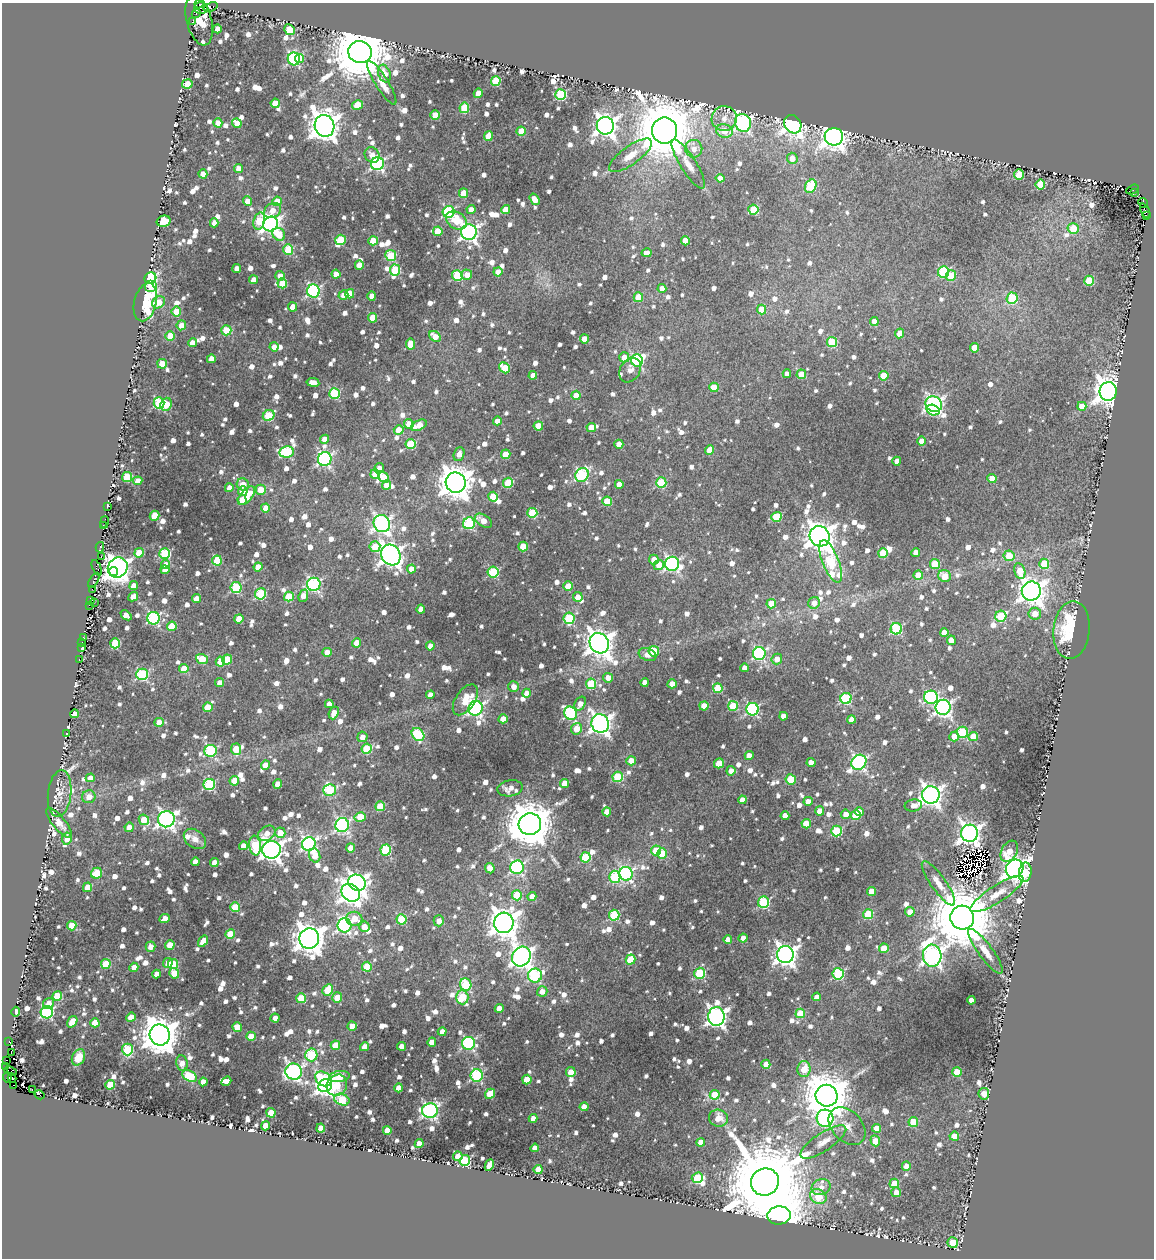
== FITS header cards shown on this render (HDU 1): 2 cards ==
NAXIS1  =                 1152
NAXIS2  =                 1256

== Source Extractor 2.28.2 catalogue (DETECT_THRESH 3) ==
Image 1152 x 1256 px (HDU 1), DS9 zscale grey, 1 PNG px = 1 image px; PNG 1156 x 1260 px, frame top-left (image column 1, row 1256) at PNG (2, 3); each listed source drawn as its Kron ellipse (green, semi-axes under 4 px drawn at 4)
Background 0.112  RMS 0.013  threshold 0.0389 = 3 sigma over >= 5 px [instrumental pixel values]
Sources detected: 1556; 10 with non-positive FLUX_AUTO (blend fragments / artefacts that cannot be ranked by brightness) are neither listed nor drawn; of the other 1546, the 500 brightest by FLUX_AUTO listed and drawn (1046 fainter detections omitted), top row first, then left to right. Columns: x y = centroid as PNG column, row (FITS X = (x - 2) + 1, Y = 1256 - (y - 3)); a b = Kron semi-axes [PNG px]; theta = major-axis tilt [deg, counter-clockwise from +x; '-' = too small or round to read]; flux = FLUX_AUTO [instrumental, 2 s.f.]
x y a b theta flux
199 4 4 2 - 65
211 7 7 4 21 19
201 8 6 6 - 160
196 14 5 3 - 100
199 20 25 12 -75 64
193 22 3 3 - 140
217 29 4 4 - 8.4
289 30 6 5 - 28
360 52 12 11 - 7500
294 59 6 6 - 140
300 59 4 4 - 15
384 74 9 6 -71 9.9
496 81 5 4 - 49
382 83 25 6 -58 11
187 84 5 4 - 14
478 93 4 4 - 14
561 95 5 5 - 84
275 103 4 4 - 18
357 105 5 5 - 19
464 108 5 5 - 38
435 115 4 4 - 12
724 119 12 12 - 11
218 123 4 4 - 8
237 123 5 4 - 8.2
743 123 9 8 - 230
793 124 10 8 -54 450
324 126 11 9 -68 1400
605 126 9 8 - 600
665 130 13 12 - 7700
521 131 4 4 - 20
724 131 8 6 -15 17
488 136 5 4 - 13
834 137 9 9 - 810
694 149 9 8 - 8.7
372 155 8 7 - 8.3
630 155 25 9 36 13
792 158 5 5 - 9.6
377 164 6 6 - 180
688 164 28 8 -58 12
238 168 4 4 - 7.1
203 174 4 4 - 12
1019 175 5 5 - 26
720 178 4 4 - 8.1
1040 184 5 4 - 41
811 186 7 5 60 62
1133 190 6 3 29 130
1135 192 3 3 - 63
464 193 5 4 - 22
535 199 6 4 -56 9.4
247 201 5 4 - 7.6
277 201 5 4 - 20
1143 203 5 2 - 49
471 209 4 4 - 7
506 210 4 4 - 15
753 210 5 5 - 40
272 211 9 7 33 11
1145 211 8 3 -64 260
449 212 6 6 - 120
1146 215 3 2 - 57
456 220 11 8 -32 23
163 221 7 5 14 30
259 221 9 5 74 37
214 223 4 4 - 8.2
270 224 8 7 - 380
1073 228 5 5 - 24
438 231 5 4 - 25
469 232 8 7 - 370
279 234 7 6 - 18
340 240 5 5 - 39
373 241 5 4 - 21
685 241 4 4 - 17
288 249 5 5 - 43
646 253 5 4 - 8.1
391 256 5 5 - 48
359 265 5 4 - 11
237 268 4 4 - 7.9
395 270 5 5 - 58
498 272 4 4 - 9
943 272 6 5 - 74
336 274 4 4 - 10
457 275 5 5 - 60
467 275 5 5 - 9.4
280 276 5 5 - 7.6
951 276 5 5 - 22
150 278 6 5 - 120
254 280 4 4 - 10
1089 281 5 5 - 36
282 283 5 5 - 28
151 286 6 6 - 15
662 288 4 4 - 7.4
313 291 6 6 - 160
350 294 4 4 - 18
343 295 5 4 - 7.9
372 296 5 4 - 9.3
638 297 5 5 - 24
1012 298 6 5 - 58
145 302 19 11 76 62
159 302 7 5 36 13
293 307 4 4 - 12
762 310 5 4 - 20
176 312 5 5 - 27
373 318 5 4 - 24
874 321 4 4 - 7.9
181 325 5 5 - 10
226 330 5 5 - 36
900 333 5 4 - 11
170 336 4 4 - 21
435 336 6 4 -40 13
584 339 4 4 - 16
832 342 5 5 - 47
192 343 4 4 - 8.6
411 344 5 4 - 20
274 347 4 4 - 8.2
974 348 4 4 - 19
624 357 5 5 - 11
211 359 4 4 - 9.2
637 361 6 5 - 120
162 364 5 4 - 23
504 368 6 5 - 33
630 370 13 10 56 7.1
787 374 4 4 - 7.3
801 374 5 4 - 21
533 375 4 4 - 9.2
884 376 5 4 - 25
313 382 6 4 -9 9.8
714 387 5 4 - 21
1108 391 9 8 - 1100
334 393 5 5 - 71
576 395 4 4 - 17
159 403 6 5 - 93
166 404 6 5 - 20
934 404 8 7 - 310
1082 406 4 4 - 16
933 410 7 5 -16 52
269 416 6 5 - 55
497 421 4 4 - 8.5
409 424 5 5 - 12
419 425 8 5 25 16
538 426 4 4 - 19
591 427 5 4 - 15
399 430 5 5 - 16
325 439 4 4 - 9.8
921 441 4 4 - 13
411 444 5 5 - 47
619 444 4 4 - 11
710 450 5 4 - 12
286 452 7 6 - 88
459 454 7 5 69 7.4
506 454 5 4 - 19
325 459 7 6 - 200
897 461 4 4 - 8.1
379 468 5 4 - 7.4
375 474 5 4 - 13
582 475 7 6 - 110
127 477 5 5 - 47
383 477 6 5 - 23
992 479 4 4 - 17
138 481 4 4 - 11
456 483 10 10 - 1700
508 483 5 5 - 51
661 483 5 5 - 59
243 484 6 6 - 13
619 484 4 4 - 9.7
387 485 5 4 - 16
229 488 4 4 - 8
261 490 5 5 - 18
243 491 5 5 - 18
247 496 11 6 51 26
493 497 5 5 - 22
242 500 5 4 - 14
607 501 5 4 - 26
107 507 3 2 - 13
265 508 4 4 - 12
532 513 5 5 - 54
154 516 5 4 - 27
776 517 5 5 - 46
484 521 9 5 -33 12
104 522 6 3 80 20
382 523 9 8 - 310
469 523 6 6 - 96
103 526 3 2 - 15
820 536 10 9 - 1100
523 546 5 4 - 22
100 547 5 3 - 17
375 547 5 5 - 21
916 552 4 4 - 8.7
139 553 5 4 - 30
883 553 5 4 - 32
165 554 5 5 - 88
391 555 11 9 -60 640
101 556 3 2 - 9.5
1009 556 5 5 - 23
217 560 5 5 - 36
654 560 5 5 - 8.7
831 561 22 8 -69 100
672 564 7 7 - 190
935 564 5 5 - 32
1044 564 5 5 - 34
166 565 4 4 - 9.8
659 565 5 5 - 10
258 567 4 4 - 13
97 568 8 4 -66 38
118 568 10 9 - 660
411 569 4 4 - 12
165 570 4 4 - 9.2
114 571 4 4 - 230
1020 571 8 5 -77 20
493 572 5 5 - 83
918 575 5 4 - 17
944 576 6 6 - 16
94 580 8 4 57 53
314 584 7 6 - 170
134 586 4 4 - 7.8
568 586 5 4 - 21
236 587 5 5 - 81
92 589 4 2 - 12
1031 591 9 9 - 980
261 594 6 5 - 76
133 596 5 4 - 9.8
289 596 5 5 - 38
303 596 6 4 70 7.9
578 597 5 5 - 13
196 599 4 4 - 12
91 601 4 2 - 8.5
94 602 3 2 - 7.5
814 603 6 5 - 9
771 604 5 4 - 24
90 605 4 2 - 21
421 609 4 4 - 7.2
1035 614 6 6 - 9.9
126 615 6 4 -39 7.9
1001 616 6 5 - 46
153 618 6 6 - 140
569 618 6 5 - 72
239 619 4 4 - 15
172 626 5 4 - 25
896 629 6 5 - 81
1071 630 29 18 85 64
944 632 4 4 - 8.9
83 637 4 3 - 37
951 640 4 4 - 11
82 643 3 2 - 11
115 643 5 5 - 51
357 643 4 4 - 17
599 643 10 9 - 1100
430 646 4 4 - 7.4
82 647 3 2 - 38
654 651 5 5 - 20
327 652 4 4 - 10
759 654 6 6 - 140
648 655 9 6 -20 8
202 659 6 5 - 32
227 659 5 5 - 25
777 659 5 5 - 8.8
79 660 3 2 - 13
220 661 5 4 - 19
745 668 4 4 - 8.5
184 669 5 4 - 16
142 674 6 6 - 95
608 678 5 5 - 8
645 682 4 4 - 8.1
220 683 4 4 - 8.3
591 684 5 5 - 52
672 684 4 4 - 14
514 687 5 5 - 7.3
718 688 5 5 - 37
527 693 4 4 - 9.7
430 695 4 4 - 9
931 697 7 6 - 130
846 698 5 5 - 86
465 700 17 9 56 21
329 704 4 4 - 7.9
580 704 7 5 63 7.5
704 706 4 4 - 13
733 706 5 5 - 45
208 707 5 4 - 27
943 707 7 7 - 320
476 708 7 7 - 240
752 709 6 6 - 150
334 713 6 4 65 12
570 713 7 6 - 130
74 714 4 4 - 7.2
783 716 4 4 - 7
503 719 4 4 - 13
851 719 4 4 - 9.2
159 722 4 4 - 12
600 723 9 8 - 540
577 729 6 5 - 14
962 732 5 5 - 67
66 734 2 2 - 17
418 734 7 5 -52 74
954 736 5 4 - 14
973 736 4 4 - 19
362 737 5 5 - 7.2
236 749 5 5 - 30
367 749 5 5 - 44
211 751 6 6 - 100
749 756 4 4 - 11
631 761 5 4 - 12
859 762 8 7 - 200
719 763 5 4 - 17
811 763 4 4 - 8.8
265 765 4 4 - 12
731 771 4 4 - 7.3
618 777 5 5 - 56
90 778 4 4 - 7
791 779 5 5 - 31
234 781 5 4 - 23
565 783 4 4 - 15
209 784 6 5 - 88
278 784 4 4 - 13
510 788 12 8 9 8.4
330 790 6 5 - 64
60 793 23 11 84 12
931 795 9 9 - 590
89 797 7 6 - 8.5
742 800 4 4 - 9.1
808 801 4 4 - 7.9
913 805 9 6 9 7.3
380 806 5 5 - 26
820 811 4 4 - 10
607 812 4 4 - 10
859 812 4 4 - 11
846 814 5 5 - 7.8
856 815 5 5 - 28
785 816 4 4 - 11
360 817 5 5 - 20
166 819 8 8 - 370
144 820 5 5 - 22
59 823 18 6 -51 11
530 824 11 10 - 4100
806 824 5 4 - 17
342 825 7 6 - 200
129 827 4 4 - 7.6
836 831 5 5 - 66
267 833 9 7 34 9.5
280 833 5 5 - 15
970 833 8 8 - 600
67 839 6 4 80 9.5
195 839 12 9 -37 7.5
309 844 7 6 - 260
255 845 10 6 -82 48
243 846 4 4 - 7.3
351 848 4 4 - 12
271 850 9 8 - 670
386 850 5 5 - 73
656 850 5 5 - 25
1009 851 11 7 59 17
662 853 5 4 - 24
315 855 7 5 -70 15
585 857 5 5 - 49
195 862 4 4 - 8
214 862 4 4 - 7.8
517 867 7 6 - 160
490 868 5 4 - 9.6
1015 869 9 8 - 810
1025 872 10 6 82 22
96 873 6 5 - 31
626 874 7 6 - 190
615 877 6 6 - 67
357 883 9 7 -26 460
938 883 27 7 -55 12
87 887 5 4 - 14
871 891 5 4 - 16
351 893 10 8 -37 530
997 894 31 8 33 15
517 895 5 5 - 41
532 896 4 4 - 7.7
763 902 6 5 - 93
235 907 5 4 - 33
910 912 5 4 - 8.7
868 914 5 5 - 43
614 915 5 5 - 65
962 918 12 12 - 9300
165 919 5 4 - 13
354 919 8 7 - 15
401 919 5 5 - 46
439 921 5 5 - 7.1
504 923 10 9 - 1200
345 925 7 7 - 210
72 926 5 5 - 26
364 927 5 5 - 11
230 934 5 4 - 26
309 938 10 10 - 1400
743 938 4 4 - 9.4
728 940 4 4 - 9.1
203 941 6 4 56 10
170 945 5 4 - 18
150 947 5 4 - 7.7
884 948 5 4 - 17
985 951 27 7 -54 12
785 955 8 8 - 590
932 956 11 9 -87 440
521 957 10 9 - 560
630 960 5 5 - 28
168 963 5 5 - 9.1
106 964 5 5 - 31
173 964 5 5 - 36
134 967 4 4 - 7.8
367 967 5 5 - 29
174 973 5 5 - 16
700 973 5 5 - 69
156 974 4 4 - 7.1
838 974 6 5 - 89
535 976 7 7 - 110
466 984 6 5 - 67
328 990 6 5 - 35
542 991 5 5 - 8.4
57 996 5 4 - 37
462 997 7 6 - 39
817 997 4 4 - 7.1
301 998 5 5 - 29
337 998 5 5 - 16
971 1000 4 4 - 9.7
48 1003 6 5 - 7.5
499 1008 4 4 - 11
16 1012 5 4 - 7.1
47 1012 6 6 - 140
800 1013 5 4 - 23
131 1017 5 4 - 12
716 1017 9 8 - 500
275 1018 4 4 - 8.5
72 1022 6 4 56 21
95 1023 4 4 - 18
352 1026 4 4 - 13
237 1027 5 4 - 16
442 1032 4 4 - 9
160 1035 10 10 - 2200
251 1036 4 4 - 18
9 1041 3 2 - 250
432 1042 4 4 - 13
468 1043 6 6 - 140
335 1045 5 4 - 22
402 1046 4 4 - 10
364 1047 4 4 - 10
127 1049 6 5 - 62
11 1052 3 3 - 52
311 1055 6 6 - 87
78 1057 8 6 63 11
6 1060 3 2 - 130
182 1063 8 5 -82 8.5
766 1064 4 4 - 12
5 1067 4 2 - 54
804 1069 8 6 88 20
11 1071 7 3 -22 170
294 1072 8 8 - 280
571 1072 5 4 - 14
957 1072 5 4 - 32
477 1075 6 6 - 120
190 1076 8 5 -28 56
339 1076 10 5 8 27
7 1077 5 3 - 20
12 1078 4 3 - 400
323 1079 9 6 -37 60
527 1080 5 4 - 19
226 1081 5 4 - 8.2
203 1082 4 4 - 11
13 1085 3 2 - 140
110 1085 5 4 - 37
325 1085 7 6 - 440
337 1085 11 10 - 39
399 1088 4 4 - 13
32 1089 3 2 - 39
490 1094 5 4 - 25
984 1094 6 5 - 9.4
40 1095 5 2 - 72
715 1095 5 5 - 30
827 1096 11 10 - 3900
342 1100 8 5 -22 61
584 1107 4 4 - 8.3
430 1111 8 7 - 230
271 1113 5 4 - 20
533 1118 4 4 - 7.4
718 1118 9 8 - 13
825 1118 8 8 - 160
913 1122 5 5 - 27
266 1126 4 4 - 21
847 1126 22 15 -46 14
321 1128 4 4 - 13
876 1128 4 4 - 11
387 1130 4 4 - 13
954 1136 5 4 - 19
875 1141 5 4 - 13
701 1142 4 4 - 10
823 1142 27 9 34 12
419 1144 4 4 - 11
535 1148 4 4 - 7.8
458 1156 5 4 - 8.1
465 1160 5 5 - 86
489 1165 6 4 65 10
906 1166 4 4 - 8.6
538 1169 4 4 - 21
697 1178 6 5 - 52
765 1182 14 13 - 20000
894 1183 5 4 - 21
821 1187 10 8 23 7.6
896 1192 5 4 - 7.7
818 1197 8 7 - 37
779 1215 12 9 5 1500
953 1242 5 5 - 22
At the frame edge (FLAGS 8, measured only in part): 1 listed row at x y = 199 4
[1046 fainter detections neither listed nor drawn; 10 non-positive-flux detections neither listed nor drawn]